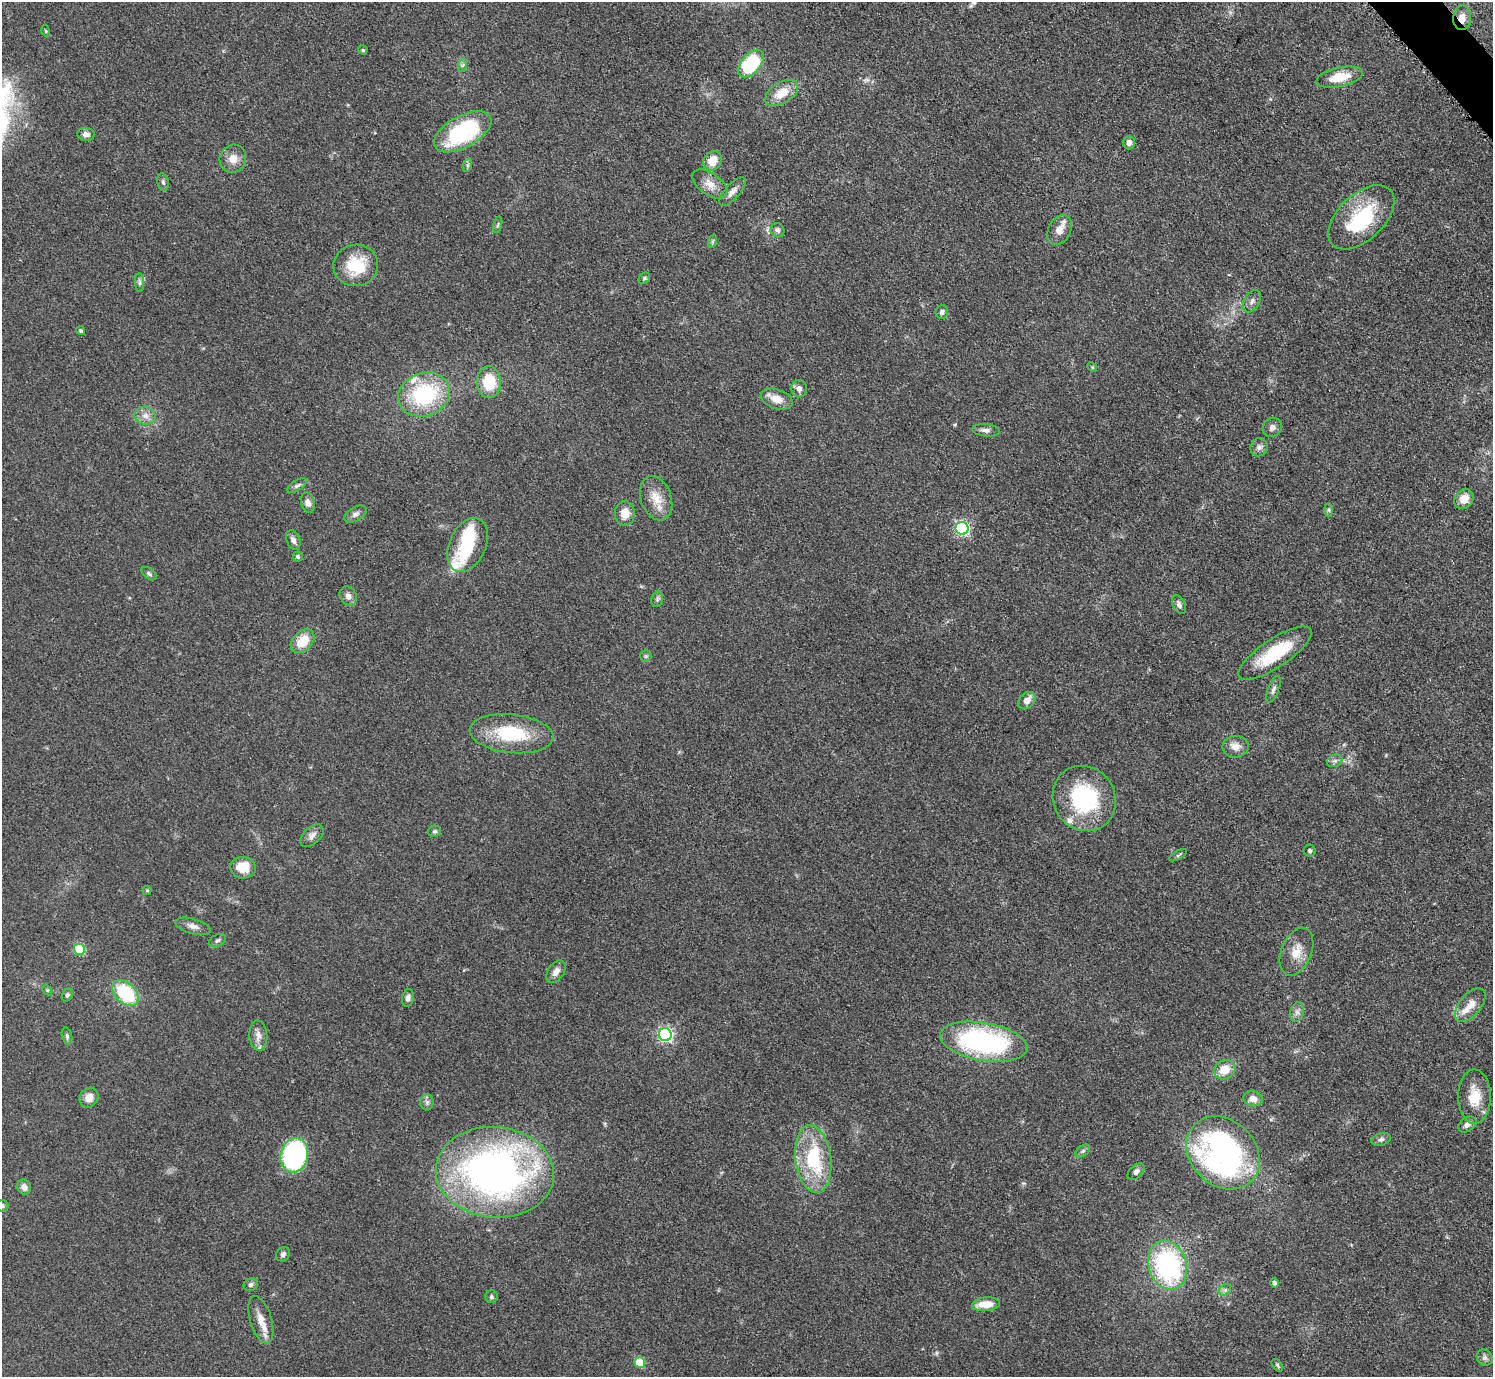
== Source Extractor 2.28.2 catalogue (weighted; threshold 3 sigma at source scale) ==
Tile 10 of 4 x 4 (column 2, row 3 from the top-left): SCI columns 1498-2988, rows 1682-3056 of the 5971 x 5968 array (HDU 1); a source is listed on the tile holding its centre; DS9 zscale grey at full resolution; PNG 1495 x 1379 px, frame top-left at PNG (2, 2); each listed source drawn as its Kron ellipse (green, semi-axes under 4 px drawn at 4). Shown black and unused: <1% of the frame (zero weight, under 3 of 5 exposures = <1% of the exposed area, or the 3 px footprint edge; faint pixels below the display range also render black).
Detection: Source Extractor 2.28.2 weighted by HDU 2 'WHT'; one run over the whole footprint, this tile lists its part. Background 0.0501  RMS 0.0052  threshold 0.0233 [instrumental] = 3 sigma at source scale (4.5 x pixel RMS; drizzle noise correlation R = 1.50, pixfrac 1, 0.05/0.05 arcsec/px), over >= 5 px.
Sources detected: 114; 2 inside a brighter object's white glare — neither listed nor drawn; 5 inside a brighter listed object's ellipse — not listed separately; the other 107 listed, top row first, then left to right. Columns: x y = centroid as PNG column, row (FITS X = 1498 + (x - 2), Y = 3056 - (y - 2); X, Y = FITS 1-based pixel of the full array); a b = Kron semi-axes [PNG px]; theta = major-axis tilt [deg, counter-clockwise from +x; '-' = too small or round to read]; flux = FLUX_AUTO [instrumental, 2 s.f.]
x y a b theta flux
1462 18 12 9 85 5.2
46 31 5 3 - 0.47
363 50 5 4 - 0.7
751 63 16 9 50 38
463 65 7 4 71 1.1
1339 77 23 9 13 12
782 93 18 10 33 9.7
463 132 31 16 29 55
86 134 8 6 -5 2.3
1129 142 7 6 - 2.2
233 159 14 13 - 5.5
712 161 10 9 - 8.1
468 165 7 4 71 0.98
163 182 9 5 -79 1.3
710 184 20 11 -35 5.7
732 192 18 7 47 3.4
1361 217 40 23 43 39
498 225 8 3 76 0.86
778 230 7 6 - 1.5
1060 230 16 11 60 5.1
713 241 7 4 71 0.87
356 265 22 20 8 21
644 278 6 5 - 0.86
140 283 9 4 -89 1.3
1252 301 12 7 61 2.4
942 312 7 6 - 1.5
81 331 4 4 - 0.83
1092 367 5 4 - 0.6
489 382 16 12 -87 16
799 389 8 7 - 2.5
424 395 26 21 20 45
777 399 16 9 -18 6.7
145 416 11 8 -15 3.4
1272 427 10 9 - 2.3
986 430 14 6 -5 2.5
1259 447 9 8 - 2.1
297 486 11 5 33 1.6
656 498 23 15 -71 9.1
1464 499 10 9 - 5.8
308 503 10 6 -77 2.3
1329 510 7 4 -89 0.83
625 513 12 10 86 6.1
355 514 12 7 30 2.3
962 528 6 6 - 92
293 540 10 6 -67 2.3
468 545 28 18 65 24
298 557 5 5 - 0.98
149 574 8 5 -38 1.1
348 596 10 8 -60 2.9
657 599 8 5 70 1.1
1179 604 10 6 -64 2.1
303 641 14 9 45 12
1275 653 43 14 33 27
646 656 6 5 - 0.89
1273 689 14 5 68 2
1027 700 10 7 44 4.2
512 734 42 19 -6 30
1236 747 13 10 3 4.5
1335 761 8 6 19 1.6
1084 798 33 31 -57 51
434 831 6 5 - 0.92
312 836 14 8 44 2.9
1310 850 6 6 - 1.2
1178 855 9 3 30 0.85
243 868 13 11 -6 10
147 890 5 4 - 0.71
193 926 18 7 -16 3.3
218 940 9 5 27 1.4
79 949 5 5 - 30
1296 952 25 15 67 9
556 972 12 8 55 3.3
47 990 6 4 -44 0.7
125 993 15 10 -43 30
67 995 7 5 61 1.2
408 998 9 6 79 2
1470 1005 20 10 50 5.9
1297 1012 10 7 75 2.2
665 1035 6 6 - 110
67 1036 8 5 -75 1.3
258 1036 15 9 -86 3.8
984 1042 44 19 -10 97
1225 1070 11 9 28 9.2
1475 1097 27 16 -89 12
89 1098 10 9 - 5
1253 1099 10 7 -13 4.4
427 1102 8 6 -90 1.4
1467 1124 10 7 34 2.5
1381 1139 10 6 15 1.6
1083 1151 8 5 36 1.2
1223 1153 40 32 -45 150
294 1155 17 13 76 84
813 1159 34 18 -82 37
495 1172 59 45 -5 250
1136 1172 10 6 42 1.7
24 1187 7 6 - 3.1
2 1206 6 6 - 1.3
283 1254 7 6 - 1.4
1168 1265 25 19 -72 81
1274 1283 4 4 - 1.6
251 1285 7 6 - 1.6
1225 1290 6 5 - 1.3
491 1297 6 6 - 1.1
986 1304 14 7 5 7.6
261 1320 24 10 -73 6.9
1485 1358 8 7 - 1.8
640 1363 5 5 - 18
1277 1365 7 4 -51 0.85
Overlapping masked pixels (flux is a lower limit): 1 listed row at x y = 1462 18
Isophote crosses this tile's border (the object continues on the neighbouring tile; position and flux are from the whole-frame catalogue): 1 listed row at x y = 2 1206